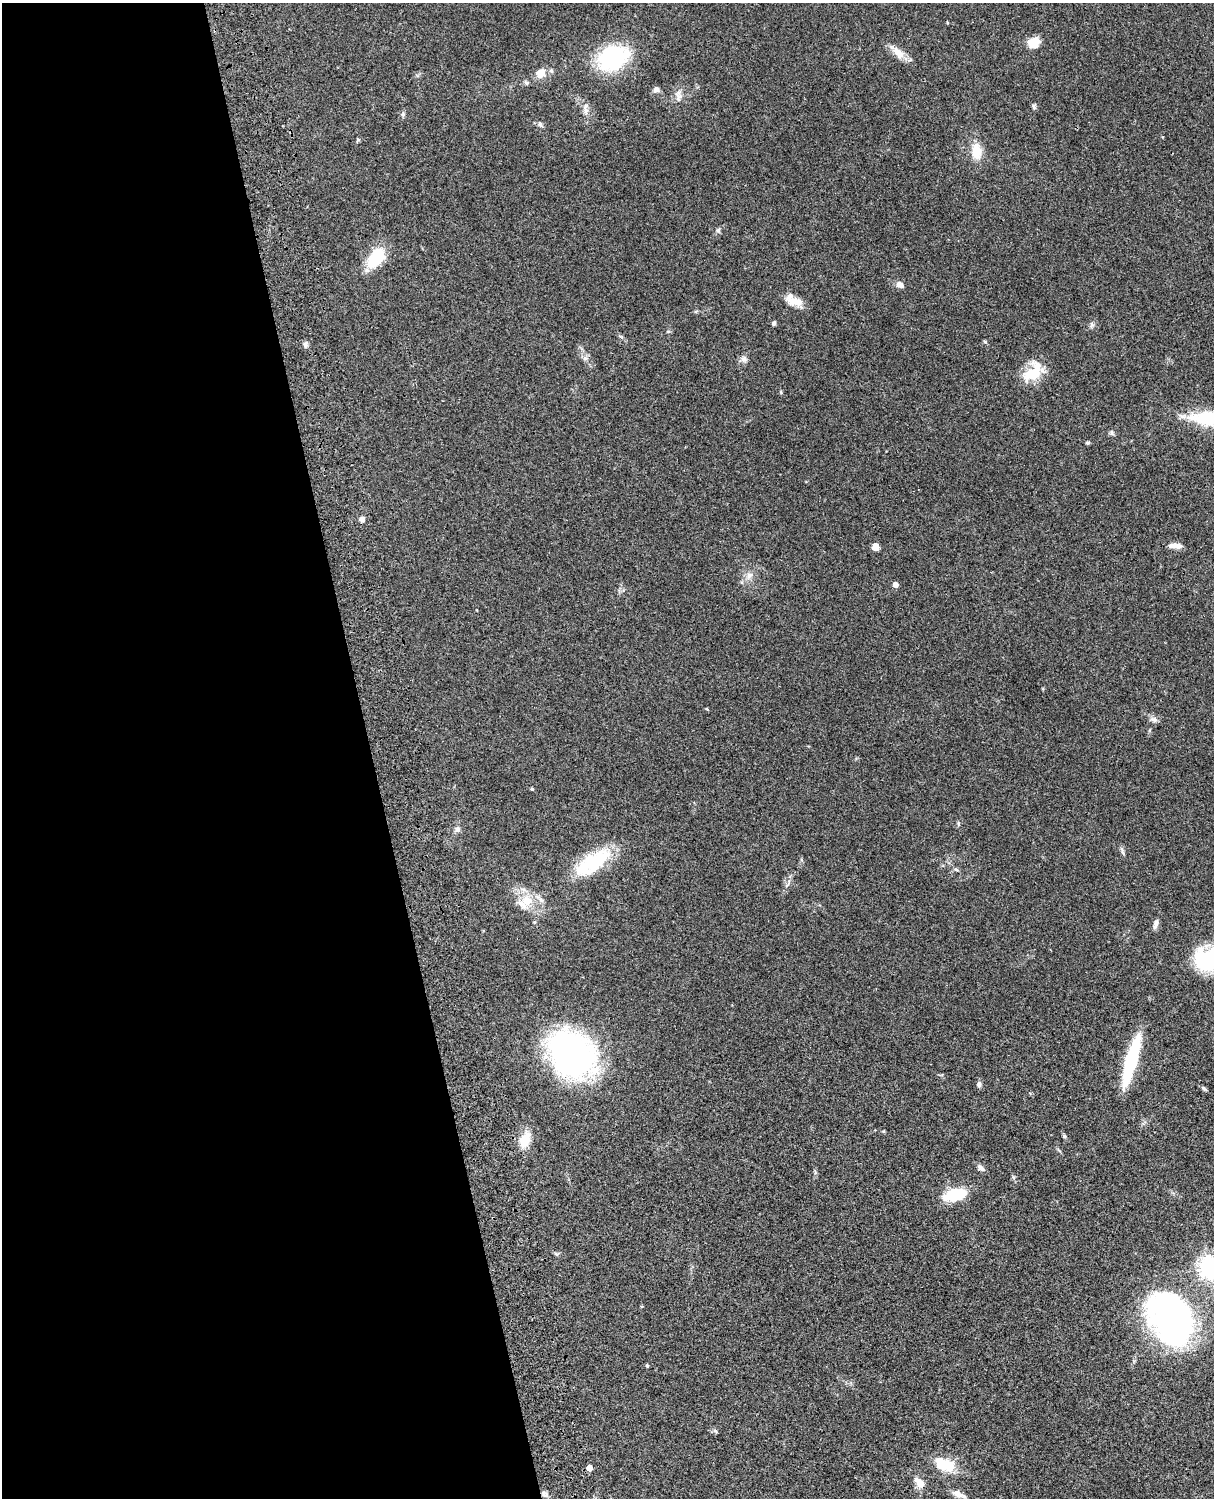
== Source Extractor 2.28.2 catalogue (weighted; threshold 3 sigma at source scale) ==
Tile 5 of 4 x 3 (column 1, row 2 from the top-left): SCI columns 122-1333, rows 1773-3268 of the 5089 x 4927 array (HDU 1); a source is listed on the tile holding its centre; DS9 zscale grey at full resolution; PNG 1216 x 1500 px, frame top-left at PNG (2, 3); no overlay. Shown black and unused: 31% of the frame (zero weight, under 3 of 4 exposures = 6% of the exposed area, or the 3 px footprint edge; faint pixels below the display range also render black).
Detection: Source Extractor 2.28.2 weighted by HDU 2 'WHT'; one run over the whole footprint, this tile lists its part. Background 0.0798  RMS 0.0058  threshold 0.0262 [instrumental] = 3 sigma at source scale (4.5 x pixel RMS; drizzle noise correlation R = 1.50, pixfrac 1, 0.05/0.05 arcsec/px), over >= 5 px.
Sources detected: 59; all 59 listed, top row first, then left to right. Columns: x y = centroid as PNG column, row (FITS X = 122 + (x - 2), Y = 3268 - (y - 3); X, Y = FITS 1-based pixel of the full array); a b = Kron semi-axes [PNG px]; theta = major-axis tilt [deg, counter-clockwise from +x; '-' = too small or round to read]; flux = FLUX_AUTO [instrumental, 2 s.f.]
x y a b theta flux
1034 42 12 10 26 8.1
898 53 20 10 -44 6.3
613 58 26 20 21 65
541 73 15 12 55 5.8
527 83 7 5 -2 1.2
656 90 7 6 - 2
678 93 11 7 43 3.2
1034 106 7 5 -88 1.1
586 111 12 6 -88 2.8
403 114 7 5 88 1.2
540 124 7 5 -60 1.3
976 151 19 11 -86 11
718 230 7 5 44 1.1
376 257 27 15 57 21
900 285 10 7 -32 2.6
795 301 21 10 -15 7.4
774 323 4 4 - 1.4
1091 325 7 4 71 1.1
985 342 6 3 -20 0.68
306 344 10 5 78 1.3
743 359 9 8 - 2.2
1033 372 29 17 46 17
1209 418 50 18 -6 29
1112 433 8 5 -72 1.1
1087 442 5 5 - 0.87
362 519 6 6 - 1.9
1175 546 16 6 -4 4.2
875 547 7 6 - 4.3
749 575 10 8 54 3.1
895 585 5 5 - 2.7
1154 719 11 7 -20 2.2
532 789 3 3 - 0.72
958 823 6 4 -72 0.73
457 829 8 7 - 1.9
1122 851 12 3 -69 1.3
594 863 46 21 39 33
956 869 6 4 -20 0.84
527 901 18 13 19 11
1156 924 13 6 73 2.3
1209 959 31 21 2 51
572 1054 51 40 -46 150
1131 1060 54 11 74 42
979 1085 8 5 86 1.4
1204 1088 9 3 -45 0.88
1064 1136 5 4 - 0.79
525 1140 23 13 70 9.5
981 1168 12 6 -37 2
815 1172 7 4 -73 0.85
954 1195 22 11 14 21
556 1254 7 4 -2 0.86
1210 1267 8 7 - 350
1171 1319 59 38 -65 170
647 1366 5 4 - 0.59
715 1431 7 4 -37 0.84
945 1465 22 13 -20 18
589 1468 4 4 - 5
919 1483 17 9 -46 5.4
544 1494 8 7 - 1.8
958 1494 15 6 -22 4.3
Isophote crosses this tile's border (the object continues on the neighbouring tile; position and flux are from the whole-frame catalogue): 3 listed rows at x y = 1209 418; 1209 959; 1210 1267
Unlisted compact peaks at least as high as the median listed source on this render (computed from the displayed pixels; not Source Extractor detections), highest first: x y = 358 140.